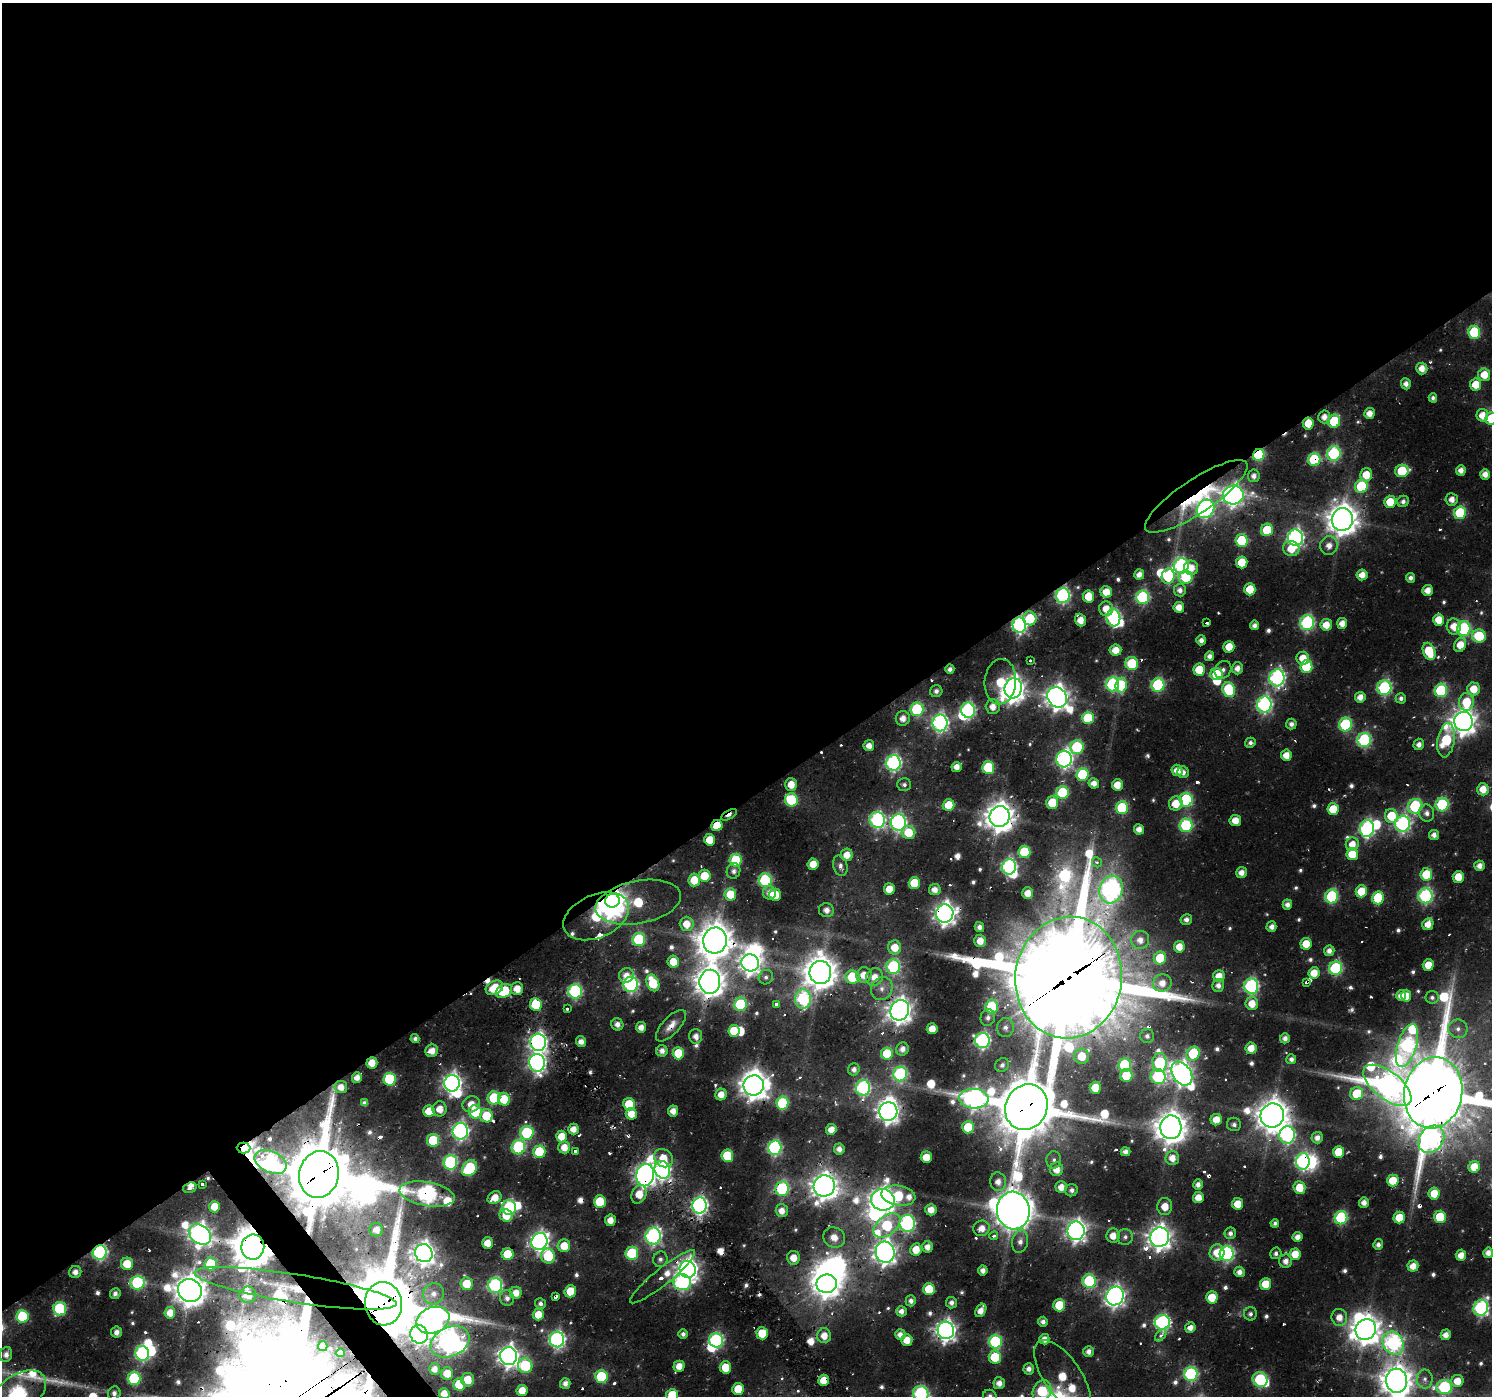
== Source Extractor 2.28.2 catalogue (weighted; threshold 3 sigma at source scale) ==
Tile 2 of 4 x 4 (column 2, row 1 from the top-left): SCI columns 1724-3213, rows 4310-5703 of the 6445 x 6407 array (HDU 1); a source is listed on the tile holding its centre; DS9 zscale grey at full resolution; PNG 1494 x 1398 px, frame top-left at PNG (2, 3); each listed source drawn as its Kron ellipse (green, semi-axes under 4 px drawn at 4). Shown black and unused: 58% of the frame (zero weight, under 2 of 3 exposures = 16% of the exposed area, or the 3 px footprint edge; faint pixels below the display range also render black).
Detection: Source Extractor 2.28.2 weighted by HDU 2 'WHT'; one run over the whole footprint, this tile lists its part. Background 0.0247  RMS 0.0048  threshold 0.0215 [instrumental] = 3 sigma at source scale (4.5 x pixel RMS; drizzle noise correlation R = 1.50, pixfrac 1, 0.0396/0.0396 arcsec/px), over >= 5 px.
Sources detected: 686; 8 too faint to see at this stretch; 24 inside a brighter object's white glare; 27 cosmic-ray / hot-pixel residue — neither listed nor drawn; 7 inside a brighter listed object's ellipse — not listed separately; of the other 620, all 500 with FLUX_AUTO >= 1.75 (the completeness limit of this list) listed and drawn (120 fainter detections not listed), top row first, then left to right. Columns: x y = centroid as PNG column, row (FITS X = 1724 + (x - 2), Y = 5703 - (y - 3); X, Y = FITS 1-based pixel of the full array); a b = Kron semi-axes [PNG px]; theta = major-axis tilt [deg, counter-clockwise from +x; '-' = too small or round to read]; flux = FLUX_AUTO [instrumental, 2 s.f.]
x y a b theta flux
1474 332 6 6 - 38
1422 368 6 5 - 5.8
1484 375 6 6 - 9.4
1406 384 5 5 - 3.1
1476 384 6 5 - 10
1433 398 4 4 - 1.9
1369 413 5 5 - 5.8
1482 415 6 6 - 6.9
1324 417 6 6 - 4.3
1491 418 6 6 - 17
1334 421 6 6 - 33
1308 423 6 5 - 11
1334 454 7 7 - 75
1259 455 6 5 - 54
1314 459 6 6 - 47
1461 470 5 5 - 4
1402 471 7 6 - 28
1485 474 5 5 - 4.8
1366 475 6 6 - 10
1254 476 6 5 - 2.9
1361 486 7 6 - 41
1233 495 10 9 - 290
1196 496 60 17 33 40
1452 499 6 6 - 4.4
1403 501 6 5 - 2.3
1390 502 6 5 - 12
1206 509 9 8 - 140
1460 513 6 6 - 38
1342 519 11 10 - 930
1267 530 6 6 - 20
1295 538 8 7 - 180
1242 540 6 6 - 32
1329 545 9 9 - 5
1291 548 8 7 - 9.8
1242 562 6 5 - 14
1181 566 8 7 - 110
1191 568 7 7 - 6.3
1139 574 5 5 - 4.1
1362 575 5 5 - 5.8
1168 576 7 6 - 43
1186 577 7 6 - 22
1411 578 5 4 - 2.5
1250 589 6 5 - 14
1180 590 6 6 - 3.2
1428 590 5 5 - 5.5
1106 592 6 5 - 9.2
1063 595 7 7 - 120
1089 596 6 5 - 12
1143 597 7 6 - 78
1179 607 5 5 - 6.3
1106 609 7 7 - 7.6
1030 618 7 6 - 22
1113 618 8 7 - 100
1080 620 6 5 - 6.6
1439 620 6 5 - 9.8
1207 623 3 3 - 4.4
1307 623 7 7 - 94
1342 623 5 5 - 5.4
1019 625 7 7 - 140
1255 625 5 4 - 3
1326 625 6 6 - 7.8
1454 626 8 7 - 7.7
1464 629 7 6 - 76
1479 636 7 6 - 26
1201 640 5 5 - 2.9
1460 645 7 5 62 8.8
1229 647 6 5 - 11
1115 650 6 5 - 7.9
1429 651 9 6 -67 26
1210 656 5 4 - 3
1303 658 6 6 - 9.6
1030 661 3 3 - 1.8
1132 664 6 6 - 31
1306 667 6 6 - 30
1237 668 6 5 - 4.3
950 669 4 4 - 2.5
1199 670 6 6 - 17
1223 670 9 8 - 2.5
1216 674 6 6 - 19
1277 678 8 7 - 150
1000 682 23 16 85 19
1112 684 7 6 - 75
1121 685 7 6 - 33
1158 685 7 6 - 66
1013 688 10 8 76 480
1384 688 7 7 - 87
1474 689 6 6 - 9.9
1229 690 7 6 - 36
1441 690 7 6 - 54
936 691 6 6 - 2.4
1057 697 11 9 -51 490
1360 697 5 5 - 4.9
1401 698 5 5 - 2.1
1466 702 9 7 -88 17
1264 705 8 7 - 140
993 707 7 7 - 5
917 709 7 6 - 54
968 710 7 7 - 110
903 718 7 7 - 5
1088 718 6 6 - 31
1464 721 9 9 - 570
940 723 8 7 - 170
1291 724 5 5 - 2.6
1345 724 7 6 - 56
1364 740 7 7 - 81
1446 740 17 8 81 38
1250 743 5 5 - 2
1419 744 6 5 - 3.2
869 746 5 5 - 5
1077 747 7 7 - 50
1286 755 5 5 - 6.5
1064 759 8 7 - 190
893 763 8 7 - 140
956 767 5 5 - 4.8
988 767 6 6 - 40
1177 770 6 5 - 6
1183 772 6 6 - 3.3
1082 775 6 6 - 43
1094 783 5 5 - 4.5
791 784 6 6 - 8.1
904 785 7 6 - 1.7
1117 785 5 5 - 8.3
1483 789 6 6 - 7.8
1062 793 6 6 - 44
791 800 6 6 - 46
1186 800 7 6 - 60
1052 803 6 6 - 21
1176 803 7 6 - 9.9
1442 804 7 6 - 52
949 805 6 6 - 13
1415 806 8 7 - 62
1122 808 6 6 - 44
1333 809 6 6 - 18
1427 813 8 7 - 2.9
729 815 9 4 31 4
1391 816 7 6 - 18
1000 817 10 10 - 850
877 820 8 7 - 110
1235 821 5 5 - 7.6
898 822 8 7 - 150
1403 824 8 7 - 140
1186 825 7 6 - 60
717 826 5 5 - 15
1139 829 5 5 - 4.5
1367 829 8 7 - 130
909 832 7 6 - 14
1434 835 5 5 - 3.1
709 840 6 5 - 10
1352 844 7 6 - 7.3
1024 852 6 6 - 34
1352 854 6 6 - 14
847 855 6 6 - 6.1
736 860 6 6 - 31
1097 862 5 5 - 2
813 864 5 5 - 10
840 866 10 7 -75 2.5
1480 866 5 5 - 4
1009 867 8 7 - 130
734 871 8 6 71 2.1
1241 873 5 5 - 4.5
1426 874 6 6 - 18
704 876 6 6 - 12
1458 877 6 5 - 11
694 880 6 5 - 12
765 880 7 6 - 71
914 883 6 5 - 22
889 889 5 5 - 10
935 890 6 5 - 4.4
1111 890 14 11 71 190
1361 891 6 5 - 16
769 893 7 6 - 4
1028 893 6 5 - 6.5
730 894 6 6 - 14
775 895 6 5 - 11
1332 896 7 6 - 62
1425 896 7 7 - 100
1378 898 6 6 - 29
612 901 7 6 - 460
638 902 43 21 11 45
1287 905 5 5 - 3.4
826 910 7 7 - 3.4
945 913 9 8 - 390
596 916 34 21 23 57
1186 919 6 5 - 2.8
686 924 7 7 - 8.4
1428 924 6 5 - 6.6
979 927 5 5 - 2.7
1271 927 5 5 - 3
639 939 6 6 - 54
715 940 13 12 - 1200
1140 940 9 9 - 5.1
980 941 6 5 - 7.1
1306 944 6 5 - 12
895 947 7 6 - 9.6
1179 947 6 5 - 7.5
1329 951 5 5 - 3.5
1160 958 6 6 - 18
673 962 6 5 - 10
750 963 9 8 - 360
1428 965 5 5 - 9.3
893 967 7 7 - 73
1336 968 7 6 - 72
820 972 11 11 - 1100
1314 973 6 5 - 9.4
626 975 7 7 - 5.5
864 975 8 7 - 6.8
1219 976 6 5 - 7.5
766 977 7 7 - 1.8
852 977 7 6 - 33
875 977 9 8 - 7.1
1069 977 61 53 83 9700
710 982 12 10 86 820
1307 982 4 3 - 2.8
653 983 9 6 -65 25
1162 983 9 8 - 5.7
631 984 7 7 - 130
1218 985 6 6 - 3.1
1251 986 7 7 - 120
494 988 9 6 27 16
882 988 12 10 59 4.2
517 989 6 6 - 6.7
504 991 8 6 30 23
575 991 7 7 - 97
1401 996 5 5 - 5.1
1406 996 6 5 - 7.7
1432 997 6 6 - 1.8
803 999 9 8 - 90
1252 1003 7 6 - 7.9
536 1004 6 6 - 28
740 1004 7 6 - 49
777 1004 3 3 - 11
992 1006 7 6 - 36
567 1009 3 3 - 1.8
900 1010 10 9 - 520
988 1017 8 7 - 2.6
617 1024 6 6 - 3.3
671 1026 20 8 47 5
641 1027 5 5 - 4.9
1005 1027 9 8 - 2.6
932 1029 5 5 - 7.6
1458 1029 10 9 - 3.2
734 1031 6 5 - 17
696 1036 7 6 - 3.5
1147 1036 7 7 - 2.1
1285 1038 5 4 - 3
415 1039 4 4 - 2
982 1040 7 7 - 130
538 1042 8 8 - 250
581 1042 5 5 - 3.4
1407 1045 22 9 73 150
1251 1048 5 5 - 8.4
902 1049 6 6 - 3.4
432 1051 6 6 - 6.4
662 1051 6 5 - 3.4
678 1053 6 6 - 19
887 1053 6 6 - 19
1193 1054 7 6 - 31
1082 1056 7 7 - 11
1291 1059 5 5 - 2.2
372 1063 6 5 - 9.2
537 1063 9 8 - 230
1160 1063 9 7 -86 59
1002 1065 7 6 - 2.2
1125 1065 6 6 - 48
854 1069 6 6 - 3
900 1074 7 7 - 92
1182 1074 13 9 -56 370
1126 1076 6 6 - 19
357 1077 5 5 - 5
1158 1077 7 7 - 76
390 1079 6 6 - 48
452 1083 8 8 - 270
754 1085 10 10 - 710
1387 1085 29 13 -38 320
341 1087 6 6 - 4.9
863 1088 8 7 - 110
1095 1088 6 5 - 16
1433 1093 36 29 79 5400
721 1094 6 5 - 6.4
1357 1094 6 6 - 21
494 1098 6 6 - 29
504 1099 6 6 - 17
974 1099 14 10 -5 250
364 1103 4 4 - 2.1
782 1103 6 6 - 49
471 1104 9 8 - 6.5
629 1104 6 6 - 19
1026 1107 23 20 63 3800
440 1109 7 7 - 6.9
429 1111 6 6 - 13
673 1111 5 5 - 5.1
475 1112 6 6 - 35
888 1112 9 9 - 360
631 1114 6 5 - 8.4
486 1116 6 6 - 21
1272 1116 12 11 - 1000
1216 1120 6 5 - 8
1234 1124 7 6 - 2.2
968 1127 6 6 - 18
1171 1127 12 10 83 990
573 1129 5 5 - 5.5
831 1129 5 5 - 6.8
460 1131 8 7 - 190
527 1133 7 6 - 55
1287 1135 9 7 85 130
562 1136 6 5 - 10
1317 1138 6 5 - 3.6
1431 1139 15 12 52 190
433 1140 6 6 - 28
518 1147 7 7 - 63
564 1147 6 6 - 7.2
243 1148 7 5 -2 380
775 1148 7 6 - 110
839 1149 5 5 - 3.7
575 1151 3 3 - 20
539 1152 6 6 - 29
1125 1152 5 4 - 2.8
1339 1152 6 5 - 16
727 1156 6 6 - 30
926 1157 6 5 - 9.6
663 1158 10 8 -39 9.9
1172 1158 7 7 - 6.1
1054 1160 8 7 - 2
1303 1161 8 7 - 120
271 1162 17 10 -25 110
450 1162 7 7 - 83
1474 1167 6 5 - 13
470 1168 9 6 51 48
1056 1169 7 6 - 6.6
662 1170 9 7 -65 140
319 1175 23 19 77 5000
645 1175 11 9 79 350
1393 1180 6 6 - 14
998 1182 9 8 - 4.9
202 1184 4 3 - 2.1
1198 1184 5 5 - 3.1
824 1186 11 10 - 600
1061 1187 6 6 - 6.1
1299 1187 6 6 - 11
190 1188 7 5 16 3.1
782 1189 7 6 - 68
1072 1190 6 6 - 2.2
1434 1193 6 5 - 11
427 1194 28 12 -10 210
639 1194 10 7 64 9.2
898 1195 17 10 -9 29
1198 1197 5 5 - 6.5
495 1198 7 6 - 8.6
883 1200 12 10 -9 490
600 1202 6 6 - 24
1364 1202 5 5 - 3.8
1237 1204 6 5 - 9.4
700 1205 8 7 - 200
1165 1206 8 7 - 7
214 1207 6 5 - 11
509 1207 7 7 - 79
931 1210 5 5 - 6.5
782 1211 6 6 - 5.2
1013 1211 19 16 -84 1500
506 1215 6 6 - 10
1399 1217 6 5 - 13
1440 1217 6 6 - 21
1341 1218 6 6 - 66
610 1220 5 5 - 5.7
907 1223 8 7 - 130
1275 1223 4 4 - 1.8
887 1225 15 9 38 45
982 1228 8 7 - 6.3
376 1230 6 6 - 5.1
1076 1231 9 8 - 320
1230 1233 6 5 - 2.4
200 1234 12 9 -35 390
653 1236 8 7 - 150
994 1236 4 3 - 2.5
1113 1236 7 6 - 6.2
834 1237 11 10 - 7.4
1125 1237 8 7 - 2.1
1160 1237 10 9 - 480
1298 1237 5 5 - 4.1
539 1241 8 8 - 270
1020 1241 11 8 80 3.9
487 1243 5 5 - 7.9
1378 1244 5 5 - 2.5
564 1246 6 6 - 11
253 1247 12 11 - 1800
928 1247 5 5 - 4.6
916 1249 6 6 - 8.9
100 1252 7 7 - 110
885 1252 10 9 - 460
1217 1252 8 7 - 11
424 1253 9 8 - 390
632 1253 6 6 - 38
1226 1253 7 7 - 110
1276 1253 6 5 - 1.9
1488 1253 5 5 - 4.3
508 1254 6 6 - 21
1295 1254 6 5 - 10
1461 1255 5 5 - 5.7
548 1256 7 7 - 27
793 1258 7 6 - 6.7
660 1259 8 7 - 2.3
1286 1261 7 6 - 3.7
127 1264 6 6 - 14
211 1264 6 6 - 37
1413 1266 5 5 - 6.3
688 1269 8 8 - 370
983 1270 5 4 - 3.4
75 1272 6 6 - 3.1
1239 1272 5 5 - 3.6
663 1277 41 8 39 17
1089 1281 7 6 - 65
682 1282 9 8 - 110
137 1283 7 7 - 71
467 1284 6 6 - 15
827 1284 10 9 - 540
1265 1284 6 5 - 14
495 1285 7 7 - 110
295 1288 102 14 -9 71
929 1289 6 6 - 18
190 1290 12 11 - 1100
570 1291 6 6 - 16
516 1293 6 6 - 6.9
115 1294 5 5 - 2.6
433 1294 11 10 - 4.9
248 1295 8 8 - 9.5
1115 1296 9 8 - 310
556 1297 4 3 - 7.9
1212 1297 6 6 - 14
507 1298 8 7 - 2.9
911 1301 5 5 - 2.7
951 1303 5 5 - 2.8
383 1304 22 18 -82 5600
540 1304 5 5 - 1.8
1059 1305 6 6 - 22
1481 1308 8 7 - 120
60 1309 7 6 - 55
981 1310 7 5 61 5.5
901 1311 5 5 - 3.6
170 1313 6 5 - 6.8
538 1314 6 5 - 9.5
1250 1314 6 6 - 1.9
22 1316 6 6 - 41
1339 1317 8 8 - 6.3
433 1320 17 13 22 270
1043 1322 5 5 - 2.1
1162 1322 7 7 - 130
1190 1327 5 5 - 4.5
946 1330 9 8 - 330
1366 1330 11 9 46 790
116 1332 5 5 - 3
762 1333 6 5 - 17
419 1334 9 8 - 150
683 1334 5 4 - 2.4
900 1334 5 5 - 3.8
1161 1335 7 4 46 2.4
1446 1335 5 5 - 4.3
824 1336 7 7 - 6.8
557 1339 8 7 - 170
1044 1339 5 5 - 4.4
716 1340 7 7 - 110
907 1340 6 5 - 8
995 1341 7 6 - 60
450 1342 20 14 25 370
1393 1343 12 10 -61 140
323 1346 5 4 - 4.1
1088 1352 5 5 - 3.2
142 1353 7 6 - 110
340 1353 4 4 - 2.2
6 1354 8 6 77 3.5
509 1356 9 8 - 360
995 1357 6 6 - 22
525 1366 7 7 - 45
679 1366 5 5 - 6.8
725 1367 6 6 - 13
434 1369 5 5 - 4.3
1029 1369 5 5 - 2.9
447 1373 6 6 - 9.6
1191 1374 7 7 - 88
1062 1376 42 18 -56 24
601 1377 6 6 - 40
134 1378 7 6 - 53
1260 1379 7 7 - 65
1425 1379 9 8 - 2.6
467 1380 7 6 - 9.5
824 1380 6 5 - 9.4
1397 1381 12 10 -84 940
1457 1381 6 6 - 7.2
565 1383 5 5 - 3.3
999 1383 6 6 - 4.2
459 1384 6 6 - 26
1444 1387 8 7 - 74
738 1389 6 6 - 17
522 1390 5 5 - 9.5
1042 1391 11 9 60 35
114 1393 7 6 - 2.6
444 1394 5 5 - 7.5
921 1394 8 7 - 120
18 1395 32 19 37 210
672 1395 6 6 - 23
990 1396 7 6 - 1.8
Overlapping masked pixels (flux is a lower limit): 68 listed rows (the first 20) at x y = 1308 423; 1259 455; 1314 459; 1196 496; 1206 509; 1250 589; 1063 595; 1030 618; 1019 625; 1132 664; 1013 688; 729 815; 1000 817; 717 826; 1009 867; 1426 874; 612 901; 638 902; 945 913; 596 916
Isophote crosses this tile's border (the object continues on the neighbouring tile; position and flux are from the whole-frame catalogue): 10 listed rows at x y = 1491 418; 1433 1093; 1397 1381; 1444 1387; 1042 1391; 444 1394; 921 1394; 18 1395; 672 1395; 990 1396